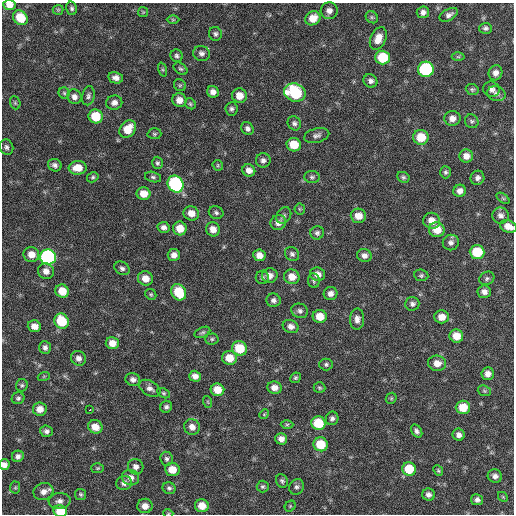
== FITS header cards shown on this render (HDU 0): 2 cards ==
NAXIS1  =                  512 / Axis length
NAXIS2  =                  512 / Axis length

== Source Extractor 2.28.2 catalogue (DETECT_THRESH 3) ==
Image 512 x 512 px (HDU 0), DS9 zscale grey, 1 PNG px = 1 image px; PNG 516 x 516 px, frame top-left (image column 1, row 512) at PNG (2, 3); each listed source drawn as its Kron ellipse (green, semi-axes under 4 px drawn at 4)
Background 61.8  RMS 8.6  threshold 25.7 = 3 sigma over >= 5 px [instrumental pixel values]
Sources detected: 180; all 180 listed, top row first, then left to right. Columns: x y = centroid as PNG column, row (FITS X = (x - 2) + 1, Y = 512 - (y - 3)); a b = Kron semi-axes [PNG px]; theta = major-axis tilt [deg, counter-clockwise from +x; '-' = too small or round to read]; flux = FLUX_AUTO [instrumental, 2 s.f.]
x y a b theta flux
9 5 6 5 - 4400
72 8 6 5 - 1300
58 10 5 5 - 680
329 11 8 8 - 3100
143 12 5 5 - 680
423 12 6 6 - 2400
449 15 10 5 28 2100
372 17 6 5 - 1100
20 18 8 6 -45 14000
313 18 8 6 32 7100
173 20 6 4 -1 740
485 28 6 5 - 1600
215 34 7 6 - 1500
378 38 12 7 66 5900
201 53 8 7 - 2100
177 56 6 6 - 1300
383 57 7 7 - 20000
458 57 6 4 0 770
180 69 7 5 -37 1100
426 69 8 7 - 61000
163 70 7 3 -71 750
495 73 7 6 - 3000
116 78 7 5 -11 2900
370 81 7 6 - 2100
180 85 6 5 - 1000
472 89 6 5 - 1000
491 89 8 7 - 2500
213 92 6 5 - 2900
64 93 5 5 - 1000
295 93 11 9 -21 40000
496 94 9 7 -15 2600
88 96 9 6 77 1700
239 96 7 7 - 6100
74 97 7 7 - 2700
179 100 7 6 - 4200
15 103 7 5 -69 870
114 103 8 7 - 2800
190 104 6 5 - 940
231 109 6 6 - 1600
96 116 7 7 - 16000
452 118 8 7 - 3800
472 121 7 6 - 1200
294 123 7 6 - 1700
247 128 7 6 - 1900
128 129 9 7 51 9900
154 134 7 5 -1 1100
317 135 13 7 13 2200
421 137 7 7 - 11000
294 145 7 6 - 11000
6 147 8 6 -66 1700
466 156 7 6 - 4100
263 160 7 7 - 2200
157 163 6 5 - 1100
55 165 7 6 - 1900
218 165 5 5 - 860
78 168 9 7 3 8000
249 170 6 6 - 3600
445 172 6 5 - 1300
93 177 6 5 - 1000
153 177 8 5 -15 1200
312 177 8 6 -1 1300
403 177 6 5 - 1100
477 178 7 6 - 2200
176 184 9 7 -57 79000
460 191 6 6 - 3100
144 194 7 6 - 6200
503 198 7 4 -37 860
300 209 5 5 - 730
191 213 8 7 - 5200
216 213 7 6 - 1400
284 215 9 7 53 1500
501 215 8 8 - 2500
358 216 7 7 - 6100
432 221 8 8 - 5400
278 222 8 7 - 3400
508 226 8 6 -21 5000
164 227 6 5 - 2200
180 228 7 6 - 7100
213 229 7 6 - 4600
437 230 8 7 - 8200
317 233 7 6 - 1500
451 242 8 7 - 2300
477 252 7 7 - 21000
31 254 8 7 - 5400
292 254 8 6 -45 1700
174 255 6 6 - 3200
259 255 6 5 - 4400
364 255 7 6 - 2900
48 257 8 7 - 130000
122 268 8 6 -34 1800
46 271 8 7 - 3600
317 274 8 6 -20 3900
270 275 8 7 - 3500
421 275 7 6 - 1100
262 277 6 6 - 1400
292 277 8 7 - 6300
145 278 8 7 - 5700
487 278 8 6 29 1400
314 281 7 5 -85 1200
62 291 7 6 - 8500
179 292 8 7 - 17000
484 292 7 6 - 2800
331 293 7 6 - 2900
151 294 6 5 - 900
273 300 7 6 - 1900
412 304 7 6 - 1900
300 311 8 7 - 1900
320 316 7 6 - 8200
442 317 7 6 - 5300
357 319 10 7 88 3000
61 321 8 7 - 19000
34 326 7 6 - 4500
291 326 8 6 -19 3000
202 332 8 5 24 1200
456 336 7 6 - 7500
212 339 6 5 - 1000
112 343 6 6 - 5100
45 347 6 6 - 1900
239 348 8 7 - 16000
78 358 7 7 - 2800
229 358 7 7 - 8400
437 363 9 8 - 5000
326 364 6 6 - 1300
488 374 6 6 - 3400
44 376 6 4 19 640
195 376 6 5 - 3100
295 378 5 5 - 1000
133 379 7 6 - 2300
22 385 6 6 - 1000
150 388 11 7 -32 2700
274 388 7 6 - 3900
319 388 6 5 - 970
217 390 7 6 - 8600
484 391 7 5 -21 890
163 393 7 4 -27 920
18 398 6 6 - 1400
391 398 6 5 - 770
208 402 6 3 -71 590
166 407 6 5 - 1500
463 407 7 7 - 11000
40 409 7 6 - 5200
90 410 3 3 - 3000
264 414 5 4 - 630
332 418 7 6 - 1700
318 423 7 6 - 18000
287 424 6 4 1 870
95 427 7 6 - 6200
192 427 8 7 - 3800
47 431 6 5 - 2000
417 431 7 5 -57 1800
459 435 6 6 - 2600
281 439 6 6 - 3200
321 444 7 7 - 15000
18 456 6 5 - 2300
167 459 7 6 - 1500
4 465 5 5 - 2800
136 467 8 7 - 2600
98 468 6 5 - 810
409 469 7 6 - 16000
172 470 7 6 - 7000
438 471 6 4 -49 830
495 476 7 6 - 2600
130 478 9 7 -19 3400
282 481 7 6 - 1300
124 483 8 7 - 2500
263 487 6 6 - 1100
297 487 8 7 - 1600
15 488 6 5 - 800
169 488 6 5 - 1400
43 492 10 8 19 3900
81 494 5 5 - 1000
428 495 6 6 - 2400
503 497 5 4 - 690
477 500 6 5 - 2100
60 501 11 8 5 3000
145 506 7 7 - 4700
202 506 7 6 - 6900
290 506 6 5 - 810
60 511 7 6 - 14000
168 513 5 3 - 480
At the frame edge (FLAGS 8, measured only in part): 5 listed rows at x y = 9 5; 508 226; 4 465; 60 511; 168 513